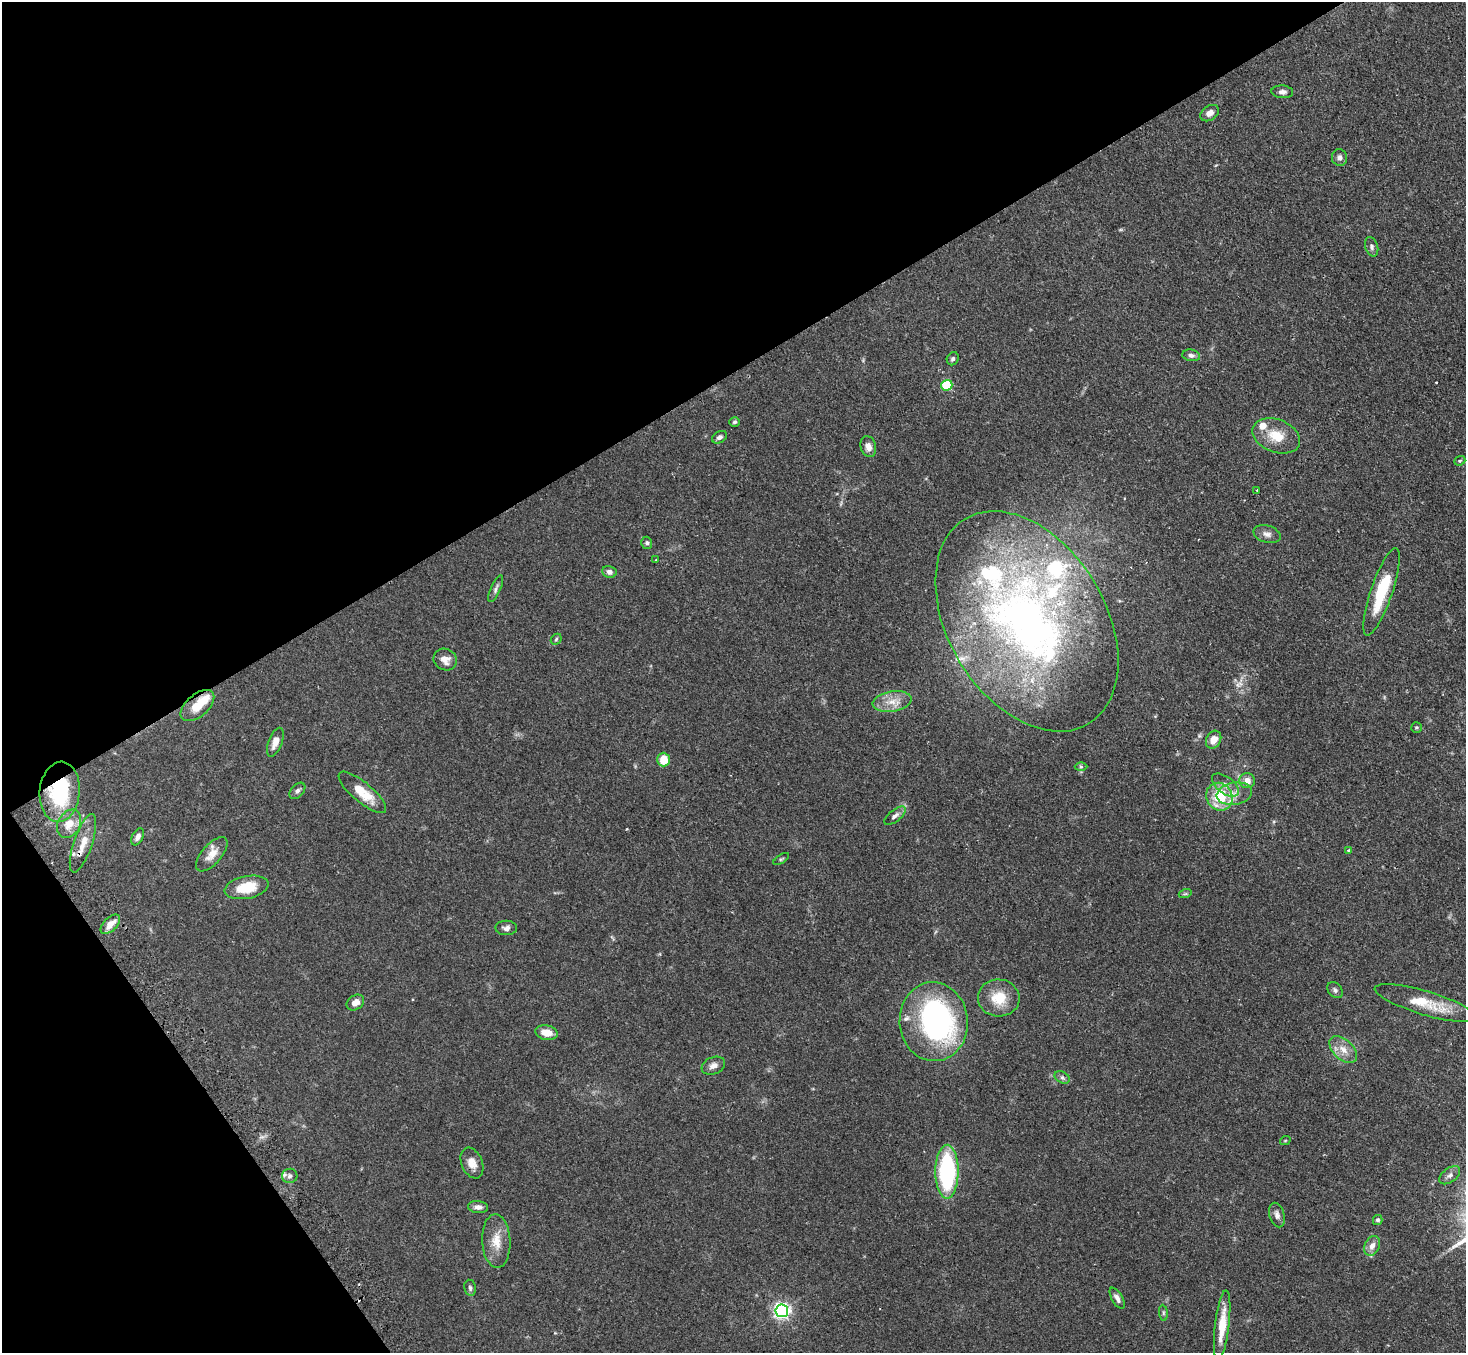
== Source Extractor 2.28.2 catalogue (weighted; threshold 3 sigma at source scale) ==
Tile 5 of 4 x 4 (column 1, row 2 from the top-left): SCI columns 32-1495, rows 3014-4364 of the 5918 x 5887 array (HDU 1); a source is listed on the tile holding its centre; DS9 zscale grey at full resolution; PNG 1468 x 1355 px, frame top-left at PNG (2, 2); each listed source drawn as its Kron ellipse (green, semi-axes under 4 px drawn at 4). Shown black and unused: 33% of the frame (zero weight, under 2 of 3 exposures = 3% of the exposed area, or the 3 px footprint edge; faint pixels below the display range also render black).
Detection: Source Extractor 2.28.2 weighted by HDU 2 'WHT'; one run over the whole footprint, this tile lists its part. Background 0.0937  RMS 0.0062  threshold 0.0281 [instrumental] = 3 sigma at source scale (4.5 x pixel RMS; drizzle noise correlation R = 1.50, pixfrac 1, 0.05/0.05 arcsec/px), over >= 5 px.
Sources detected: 85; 1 inside a brighter object's white glare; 2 cosmic-ray / hot-pixel residue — neither listed nor drawn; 11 inside a brighter listed object's ellipse — not listed separately; the other 71 listed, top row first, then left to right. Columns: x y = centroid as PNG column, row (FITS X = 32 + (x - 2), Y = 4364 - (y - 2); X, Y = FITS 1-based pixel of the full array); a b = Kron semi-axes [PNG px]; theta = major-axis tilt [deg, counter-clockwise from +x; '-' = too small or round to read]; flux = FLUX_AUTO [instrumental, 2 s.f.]
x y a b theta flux
1282 92 11 6 -5 2.4
1210 113 10 7 35 3.7
1339 158 8 7 - 2.3
1372 247 10 6 -71 1.8
1191 355 9 5 -9 2.1
953 359 7 5 60 1.5
947 385 5 5 - 36
735 422 5 4 - 1.2
1276 436 24 16 -21 13
719 437 8 5 31 1.9
868 447 10 7 -74 3.9
1460 461 6 4 21 0.83
1257 490 3 2 - 0.74
1267 534 14 8 -16 3.3
647 543 6 5 - 1.1
656 560 3 2 - 0.54
609 572 7 6 - 2.8
496 589 14 5 66 2
1381 592 46 11 71 29
1027 621 120 78 -59 350
556 639 6 4 47 0.84
445 659 12 10 -27 5.1
892 702 19 10 9 8.2
197 706 20 11 41 12
1416 727 5 5 - 0.98
1214 740 9 7 63 5.7
275 742 15 7 69 5.3
663 759 7 6 - 11
1081 767 6 4 -1 0.96
1247 781 8 7 - 4.4
1225 785 16 8 -37 4.6
297 791 9 6 45 1.7
60 792 30 20 85 48
362 792 30 10 -40 14
1234 794 18 11 10 7.1
1219 797 14 13 - 25
895 816 13 6 38 2.4
69 824 15 11 60 8.5
138 837 9 5 63 2.8
83 843 31 9 71 8.5
1348 850 4 2 - 0.47
212 854 21 10 49 7
781 859 9 3 33 0.9
246 887 22 11 11 16
1185 894 6 4 18 0.85
110 924 12 6 44 6.3
506 928 11 7 0 2.5
1335 990 9 6 -46 1.8
999 998 21 18 -3 15
355 1003 9 7 34 4.1
1425 1003 52 12 -17 20
934 1022 39 34 -85 150
546 1033 11 7 -11 7.4
1343 1049 16 10 -44 6.7
713 1066 12 8 22 3.4
1062 1077 8 5 -29 1.5
1285 1141 5 3 - 0.52
472 1163 16 10 -67 5.8
947 1172 27 11 90 77
1450 1175 12 7 36 2.4
290 1176 8 7 - 2.2
478 1207 10 6 -6 2.9
1277 1215 12 7 -75 3
1378 1220 5 5 - 1.4
496 1241 27 14 -87 11
1372 1246 10 7 64 4.1
470 1288 8 6 -80 1.5
1117 1298 12 5 -59 2.6
782 1311 6 6 - 200
1163 1313 8 4 -83 1
1222 1325 35 7 83 15
Overlapping masked pixels (flux is a lower limit): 2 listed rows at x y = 197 706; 60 792